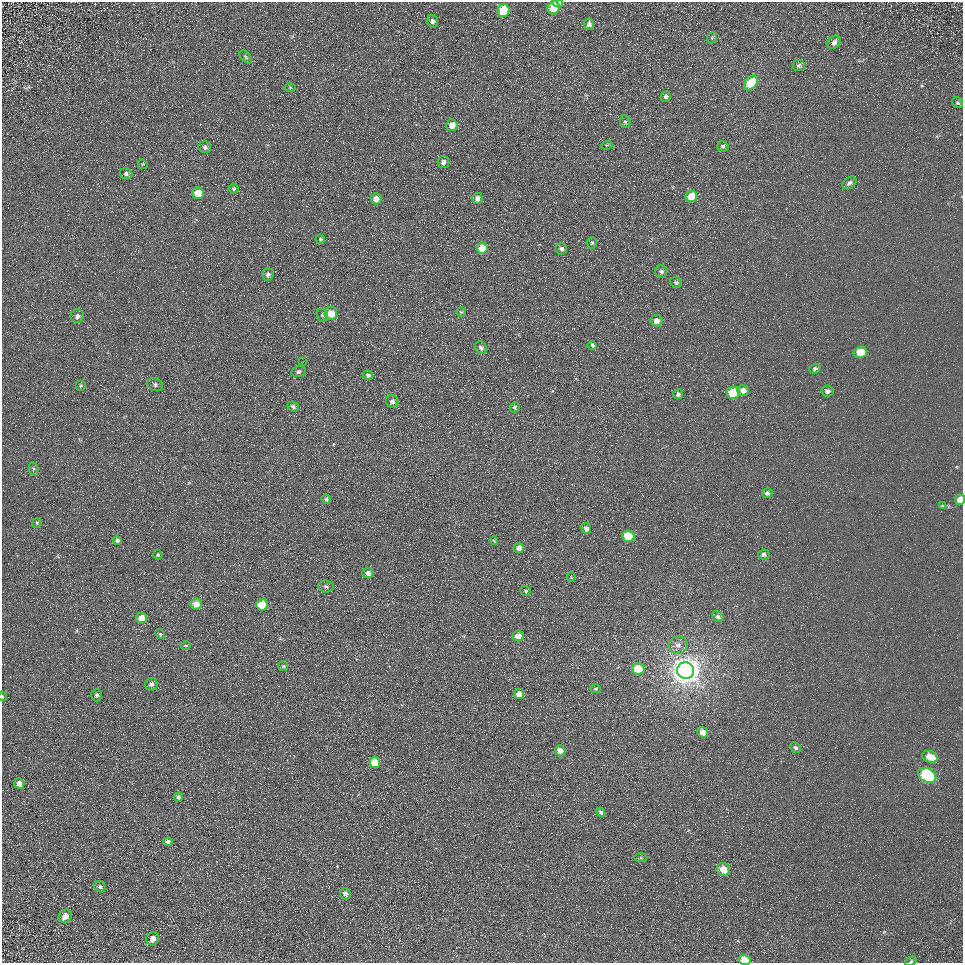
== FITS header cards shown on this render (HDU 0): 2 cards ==
NAXIS1  =                  961
NAXIS2  =                  961

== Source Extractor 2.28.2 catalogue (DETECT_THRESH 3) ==
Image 961 x 961 px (HDU 0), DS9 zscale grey, 1 PNG px = 1 image px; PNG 965 x 965 px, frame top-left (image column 1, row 961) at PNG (2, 2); each listed source drawn as its Kron ellipse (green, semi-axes under 4 px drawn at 4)
Background 5.45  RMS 7.8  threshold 23.3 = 3 sigma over >= 5 px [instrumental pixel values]
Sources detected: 106; all 106 listed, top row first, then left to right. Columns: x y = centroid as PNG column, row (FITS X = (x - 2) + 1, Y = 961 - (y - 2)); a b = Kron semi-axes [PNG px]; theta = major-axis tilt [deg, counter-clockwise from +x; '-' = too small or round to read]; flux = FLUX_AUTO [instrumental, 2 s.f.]
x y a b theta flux
558 3 5 4 - 1900
554 8 7 6 - 15000
503 11 6 6 - 19000
433 21 6 5 - 1800
589 24 6 5 - 2000
712 38 5 5 - 690
834 42 7 5 51 2300
246 57 8 4 -48 850
799 65 6 5 - 1200
751 83 8 5 51 17000
290 87 6 4 0 490
666 96 5 4 - 1200
958 103 6 5 - 860
625 122 6 5 - 940
452 125 6 5 - 4800
607 145 6 3 18 510
723 146 5 5 - 1300
205 147 6 5 - 1300
443 162 6 5 - 2700
143 164 5 4 - 590
126 174 6 5 - 1200
849 183 8 5 36 1500
234 189 5 5 - 860
198 193 6 5 - 11000
691 197 6 5 - 17000
477 198 5 5 - 2700
376 199 5 5 - 4300
320 239 5 4 - 730
592 243 6 5 - 830
482 248 5 5 - 11000
561 249 6 5 - 1700
661 271 6 6 - 1400
268 274 6 6 - 1700
676 283 6 5 - 1100
461 312 5 5 - 680
331 313 6 6 - 7800
322 315 7 5 -73 890
77 316 6 6 - 2100
656 321 6 5 - 3400
592 345 4 4 - 1200
481 348 7 5 -44 1400
860 352 7 5 15 10000
303 362 2 2 - 270
815 369 6 4 17 1200
298 372 7 5 13 1300
368 375 5 4 - 1200
155 384 8 6 -24 1400
81 386 5 5 - 840
743 390 6 5 - 3300
827 391 6 5 - 2000
733 393 6 6 - 21000
678 394 5 5 - 1300
392 401 6 6 - 1700
293 406 6 4 -24 1400
515 407 5 4 - 880
34 469 6 5 - 830
767 493 5 5 - 1400
326 499 5 4 - 960
960 500 5 5 - 4900
942 506 4 3 - 430
37 523 5 4 - 690
586 528 5 5 - 2000
628 536 6 5 - 18000
117 540 4 4 - 1500
494 541 4 3 - 440
519 548 5 5 - 2600
764 554 6 5 - 1300
158 555 5 4 - 710
368 573 6 5 - 2300
571 577 4 4 - 460
326 586 7 6 - 1300
526 591 5 4 - 730
196 604 5 5 - 5600
262 605 6 5 - 15000
718 616 6 5 - 1300
142 618 5 5 - 7300
160 634 5 4 - 650
518 636 5 5 - 5100
186 645 5 3 - 550
678 645 9 8 - 3000
283 666 5 5 - 650
638 669 6 6 - 12000
686 671 8 8 - 860000
151 684 6 6 - 1600
596 689 5 4 - 690
519 694 5 5 - 3500
97 695 6 5 - 1200
2 696 4 2 - 480
703 732 6 5 - 3700
795 748 6 5 - 1200
560 751 5 5 - 4400
930 757 8 5 -21 7000
375 762 5 5 - 13000
927 775 9 6 -28 59000
19 784 5 5 - 2800
178 797 5 4 - 1100
601 812 5 4 - 1100
168 842 4 4 - 1900
640 858 7 4 0 590
723 869 7 6 - 7000
100 887 6 5 - 1000
345 894 6 5 - 2500
65 916 7 6 - 3400
153 939 7 6 - 3700
744 960 6 5 - 10000
911 961 6 4 29 690
At the frame edge (FLAGS 8, measured only in part): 5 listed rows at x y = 558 3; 960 500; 2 696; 744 960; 911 961